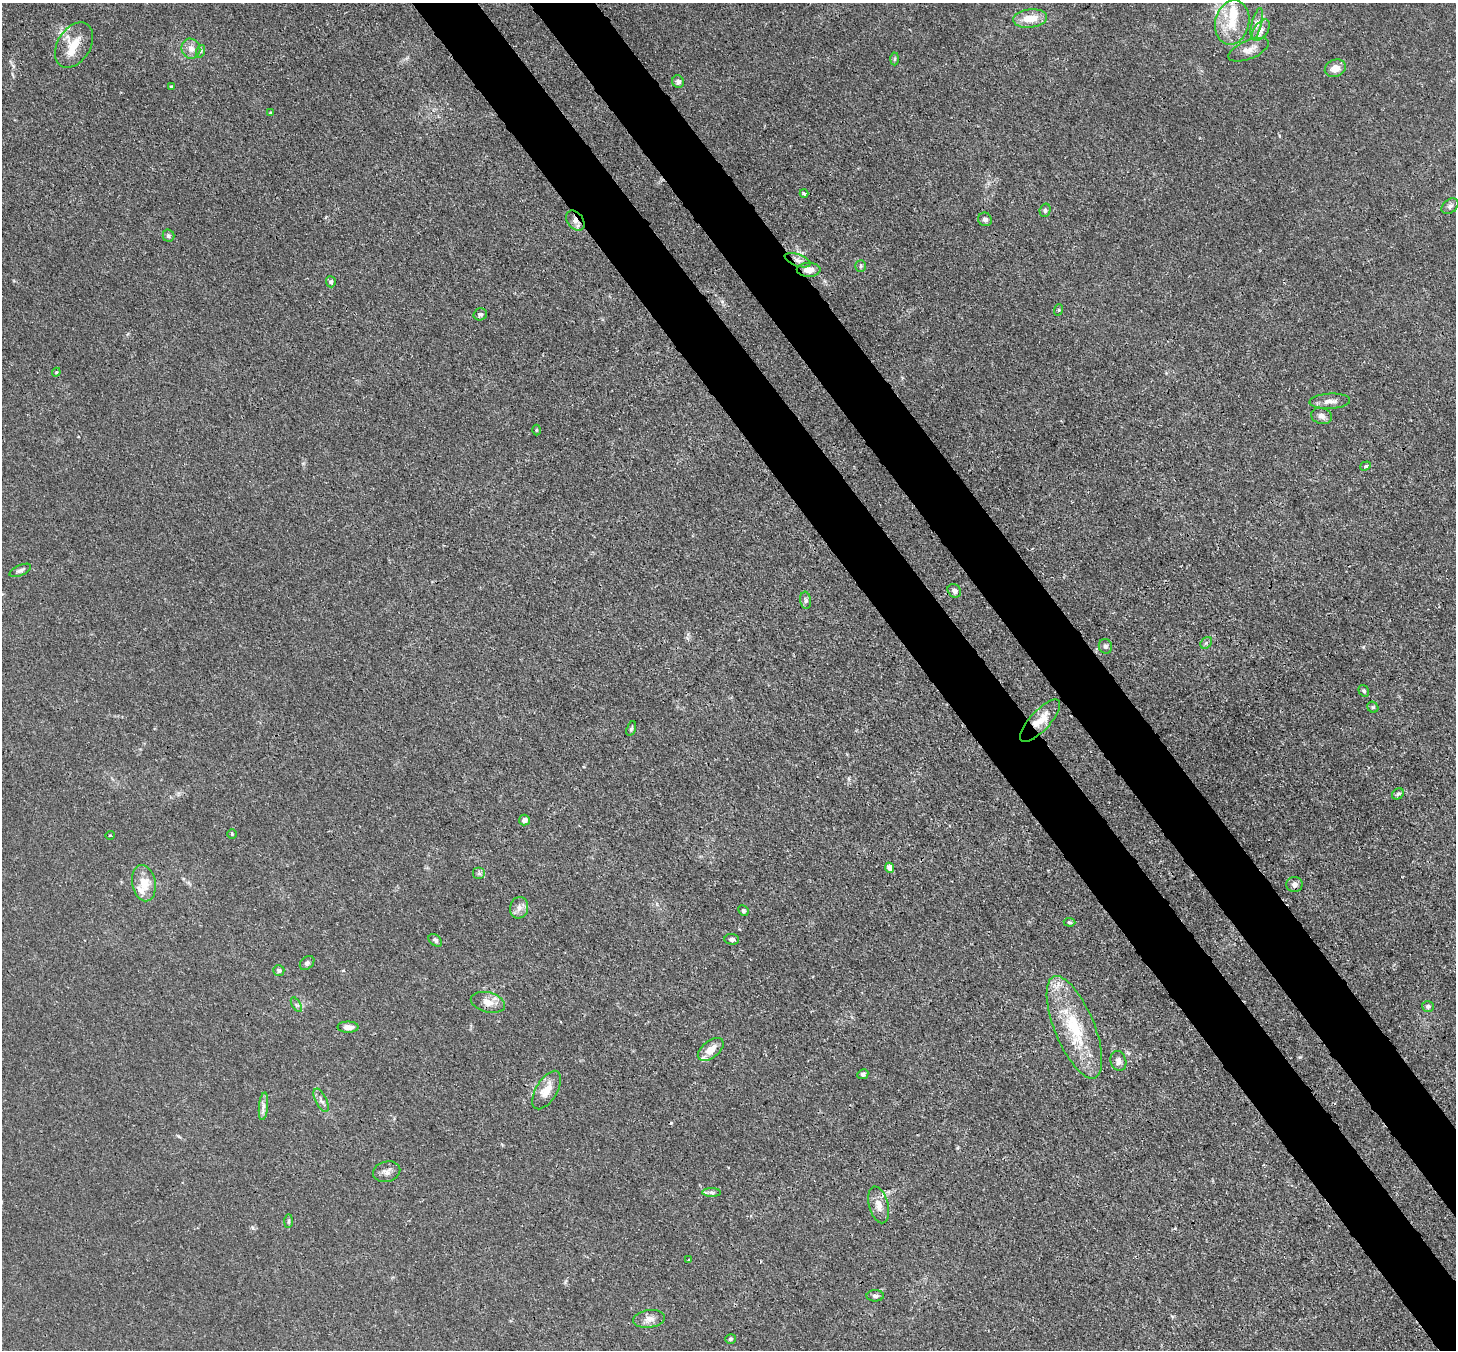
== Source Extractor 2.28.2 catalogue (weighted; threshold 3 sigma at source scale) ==
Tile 6 of 4 x 4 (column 2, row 2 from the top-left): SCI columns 1533-2986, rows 2904-4251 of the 5974 x 5946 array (HDU 1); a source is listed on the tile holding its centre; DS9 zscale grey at full resolution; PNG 1458 x 1352 px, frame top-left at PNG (2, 3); each listed source drawn as its Kron ellipse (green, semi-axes under 4 px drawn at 4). Shown black and unused: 9% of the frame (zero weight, under 3 of 4 exposures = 7% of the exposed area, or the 3 px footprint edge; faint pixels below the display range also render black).
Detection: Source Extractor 2.28.2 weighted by HDU 2 'WHT'; one run over the whole footprint, this tile lists its part. Background 0.025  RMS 0.0027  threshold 0.0123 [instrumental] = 3 sigma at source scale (4.5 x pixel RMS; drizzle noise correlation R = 1.50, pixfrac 1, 0.05/0.05 arcsec/px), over >= 5 px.
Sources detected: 80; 1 cosmic-ray / hot-pixel residue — neither listed nor drawn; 6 inside a brighter listed object's ellipse — not listed separately; the other 73 listed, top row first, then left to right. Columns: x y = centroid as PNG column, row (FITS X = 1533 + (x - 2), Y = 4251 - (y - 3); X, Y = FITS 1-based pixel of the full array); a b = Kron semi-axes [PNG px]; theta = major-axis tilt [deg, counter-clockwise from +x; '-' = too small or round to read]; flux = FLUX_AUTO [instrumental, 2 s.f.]
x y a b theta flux
1030 18 17 9 6 5.2
1232 22 22 17 76 7
1257 23 15 5 76 1.4
1261 30 12 7 55 1.5
74 45 25 16 58 6
191 49 10 9 - 2
1249 50 21 9 22 2.4
201 51 6 4 71 0.42
895 59 6 4 88 0.4
1335 68 11 8 24 2.7
678 82 6 5 - 0.92
171 86 3 3 - 0.39
270 113 4 3 - 0.34
804 193 4 3 - 0.73
1450 206 9 6 39 0.91
1045 210 7 5 74 0.52
985 219 7 6 - 0.88
575 221 11 8 -51 1.6
168 236 6 6 - 0.58
798 260 13 6 -21 1.3
861 266 6 5 - 0.43
809 270 12 7 1 2.9
331 282 5 5 - 0.6
1058 310 6 4 71 0.33
480 314 7 6 - 0.61
56 372 4 4 - 0.29
1330 401 20 7 3 1.9
1321 416 11 8 -15 1.4
536 430 5 3 - 0.26
1365 466 6 4 18 0.52
20 570 11 5 24 0.82
954 591 7 6 - 1
806 600 8 5 -83 0.7
1206 643 6 5 - 0.6
1105 646 7 6 - 0.75
1364 691 6 5 - 0.45
1373 707 6 5 - 0.44
1040 721 27 10 47 4.8
631 728 7 4 72 0.5
1398 794 6 5 - 0.52
524 820 5 5 - 1.2
232 834 5 4 - 0.31
110 835 5 3 - 0.25
890 868 5 4 - 2.1
479 873 6 6 - 0.64
144 883 18 11 -80 4.8
1294 884 8 7 - 1
519 908 11 9 76 1.6
743 911 5 4 - 0.5
1070 922 6 4 -3 0.39
732 939 7 5 -4 0.7
435 940 7 5 -41 0.66
307 963 8 6 44 0.66
279 970 5 5 - 0.68
488 1002 17 10 -14 2.8
296 1005 8 3 -59 0.44
1428 1006 6 5 - 0.7
348 1027 10 5 0 1.6
1074 1027 55 20 -68 18
711 1049 15 8 39 3.2
1118 1061 10 7 -72 1.3
863 1074 5 5 - 0.58
547 1090 21 10 59 4.2
321 1100 12 5 -64 1.1
263 1106 14 4 84 1.2
387 1172 14 10 14 1.6
712 1192 9 4 -1 0.68
879 1205 19 9 -75 2.8
289 1221 7 4 89 0.5
689 1259 3 3 - 0.26
875 1296 8 5 1 0.83
649 1319 16 8 7 2.1
730 1339 5 4 - 0.49
Overlapping masked pixels (flux is a lower limit): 3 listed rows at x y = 575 221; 798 260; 809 270